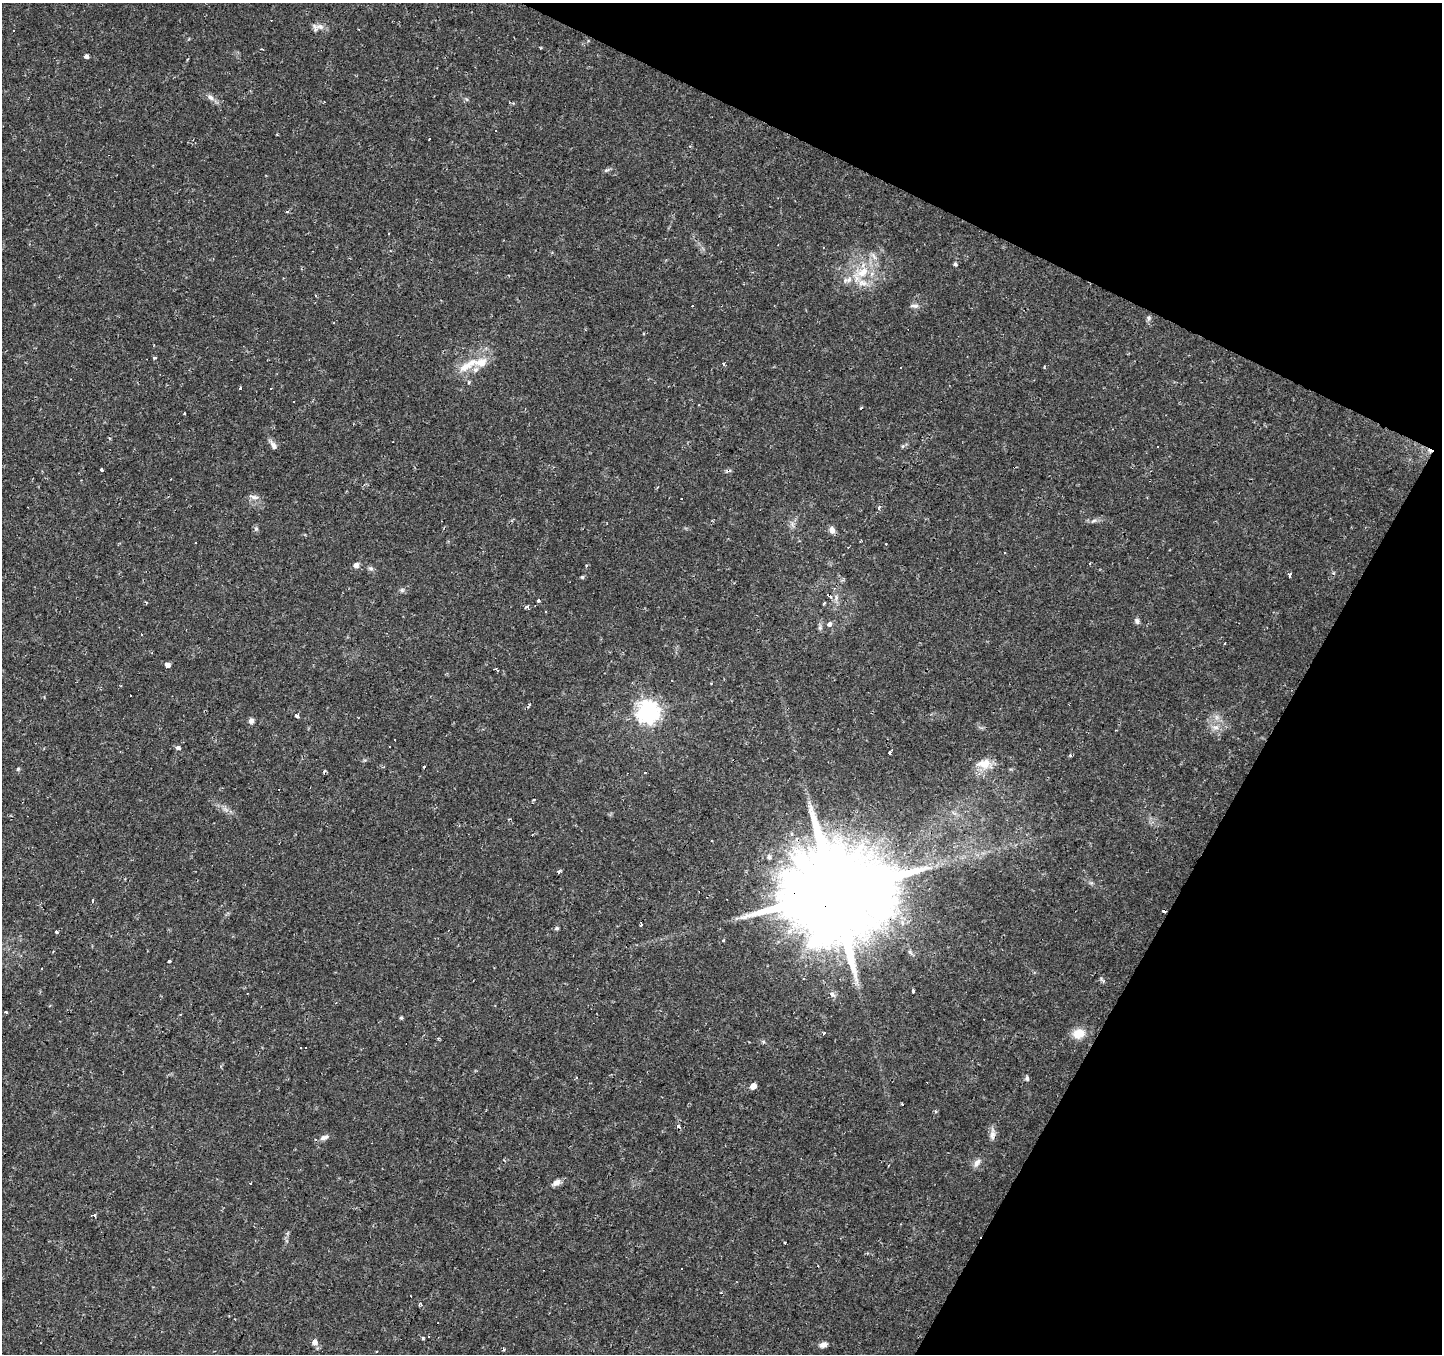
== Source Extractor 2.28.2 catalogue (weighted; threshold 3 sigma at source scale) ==
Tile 8 of 4 x 4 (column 4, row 2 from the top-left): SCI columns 4323-5762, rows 2897-4248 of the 5765 x 5860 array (HDU 1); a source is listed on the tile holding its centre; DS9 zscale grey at full resolution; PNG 1444 x 1356 px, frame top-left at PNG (2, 3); no overlay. Shown black and unused: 23% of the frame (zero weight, under 2 of 3 exposures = <1% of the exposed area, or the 3 px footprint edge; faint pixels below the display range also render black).
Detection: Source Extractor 2.28.2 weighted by HDU 2 'WHT'; one run over the whole footprint, this tile lists its part. Background 0.0271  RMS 0.003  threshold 0.0136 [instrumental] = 3 sigma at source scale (4.5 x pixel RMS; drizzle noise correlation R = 1.50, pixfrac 1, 0.0396/0.0396 arcsec/px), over >= 5 px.
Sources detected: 124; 1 inside a brighter object's white glare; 28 cosmic-ray / hot-pixel residue — not listed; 3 inside a brighter listed object's ellipse — not listed separately; the other 92 listed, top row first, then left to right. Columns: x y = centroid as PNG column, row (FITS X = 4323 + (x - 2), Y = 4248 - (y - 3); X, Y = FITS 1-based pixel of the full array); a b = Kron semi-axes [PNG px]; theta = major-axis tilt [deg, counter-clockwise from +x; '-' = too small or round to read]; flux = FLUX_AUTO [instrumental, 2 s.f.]
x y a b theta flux
320 27 13 8 -5 1.6
359 29 3 2 - 0.39
13 30 2 2 - 0.3
541 48 3 3 - 0.31
262 49 4 2 - 0.28
86 56 5 4 - 0.88
211 97 12 7 -41 1.5
606 170 8 5 26 0.62
287 212 4 3 - 0.46
955 264 5 4 - 0.63
863 272 30 14 21 9.4
693 306 3 3 - 0.66
914 306 12 5 -3 1
1149 318 7 6 - 0.73
155 358 3 3 - 0.9
723 364 5 3 - 0.49
467 366 33 10 34 6.5
1044 367 3 2 - 0.46
240 388 3 2 - 0.9
293 402 3 3 - 0.54
184 413 4 2 - 0.23
273 445 11 6 -56 1.4
1158 446 3 3 - 0.62
102 470 3 3 - 6.2
254 497 13 6 -9 1.3
879 507 6 4 76 0.59
1093 521 9 5 26 0.77
256 529 6 4 73 0.47
832 530 9 7 -62 1.4
196 542 3 3 - 2.3
1005 552 3 3 - 0.8
356 565 7 7 - 1.2
371 568 7 6 - 0.75
1290 575 3 3 - 4.1
582 577 4 4 - 0.42
402 590 7 5 45 0.63
829 595 4 3 - 21
538 600 3 3 - 4.2
146 602 4 3 - 0.29
824 603 4 3 - 1.6
527 607 4 3 - 1.3
1137 621 7 6 - 0.86
829 624 3 3 - 4.2
820 628 7 4 -72 0.59
167 665 4 3 - 14
497 670 5 3 - 0.79
529 705 6 4 76 0.39
647 712 8 8 - 210
297 716 6 3 -31 0.67
1216 717 7 5 -90 0.94
251 720 7 6 - 0.98
1215 727 11 7 -1 1.8
390 746 3 3 - 0.57
178 748 4 3 - 2.2
890 753 3 3 - 1.9
1070 755 5 4 - 0.43
984 764 21 13 3 4.4
425 767 3 3 - 1.4
18 769 5 4 - 0.4
226 809 10 4 -31 1.2
769 857 7 6 - 0.92
559 871 3 3 - 1.3
834 892 30 23 50 8500
93 901 4 2 - 0.33
641 925 5 3 - 0.53
557 928 6 5 - 0.48
56 931 3 3 - 2.4
723 941 4 3 - 0.37
910 952 9 4 -55 0.69
169 961 3 3 - 1.1
1102 979 8 3 -45 0.46
913 991 4 3 - 0.38
832 994 4 3 - 2.3
6 1012 3 3 - 0.41
401 1018 4 4 - 0.44
824 1033 3 3 - 1.2
1079 1034 13 11 19 4.6
301 1048 3 3 - 0.88
1027 1078 6 5 - 0.67
753 1086 5 4 - 2.7
902 1104 4 2 - 0.35
678 1126 3 3 - 1.3
992 1134 18 6 86 1.7
324 1137 14 6 21 1.4
977 1163 13 7 51 1.7
556 1182 12 7 34 1.5
94 1215 3 3 - 0.96
785 1242 3 2 - 0.55
423 1338 3 3 - 0.44
315 1342 6 5 - 1.5
823 1345 9 7 17 1.4
504 1350 4 4 - 0.38
Overlapping masked pixels (flux is a lower limit): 2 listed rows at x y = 829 595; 834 892